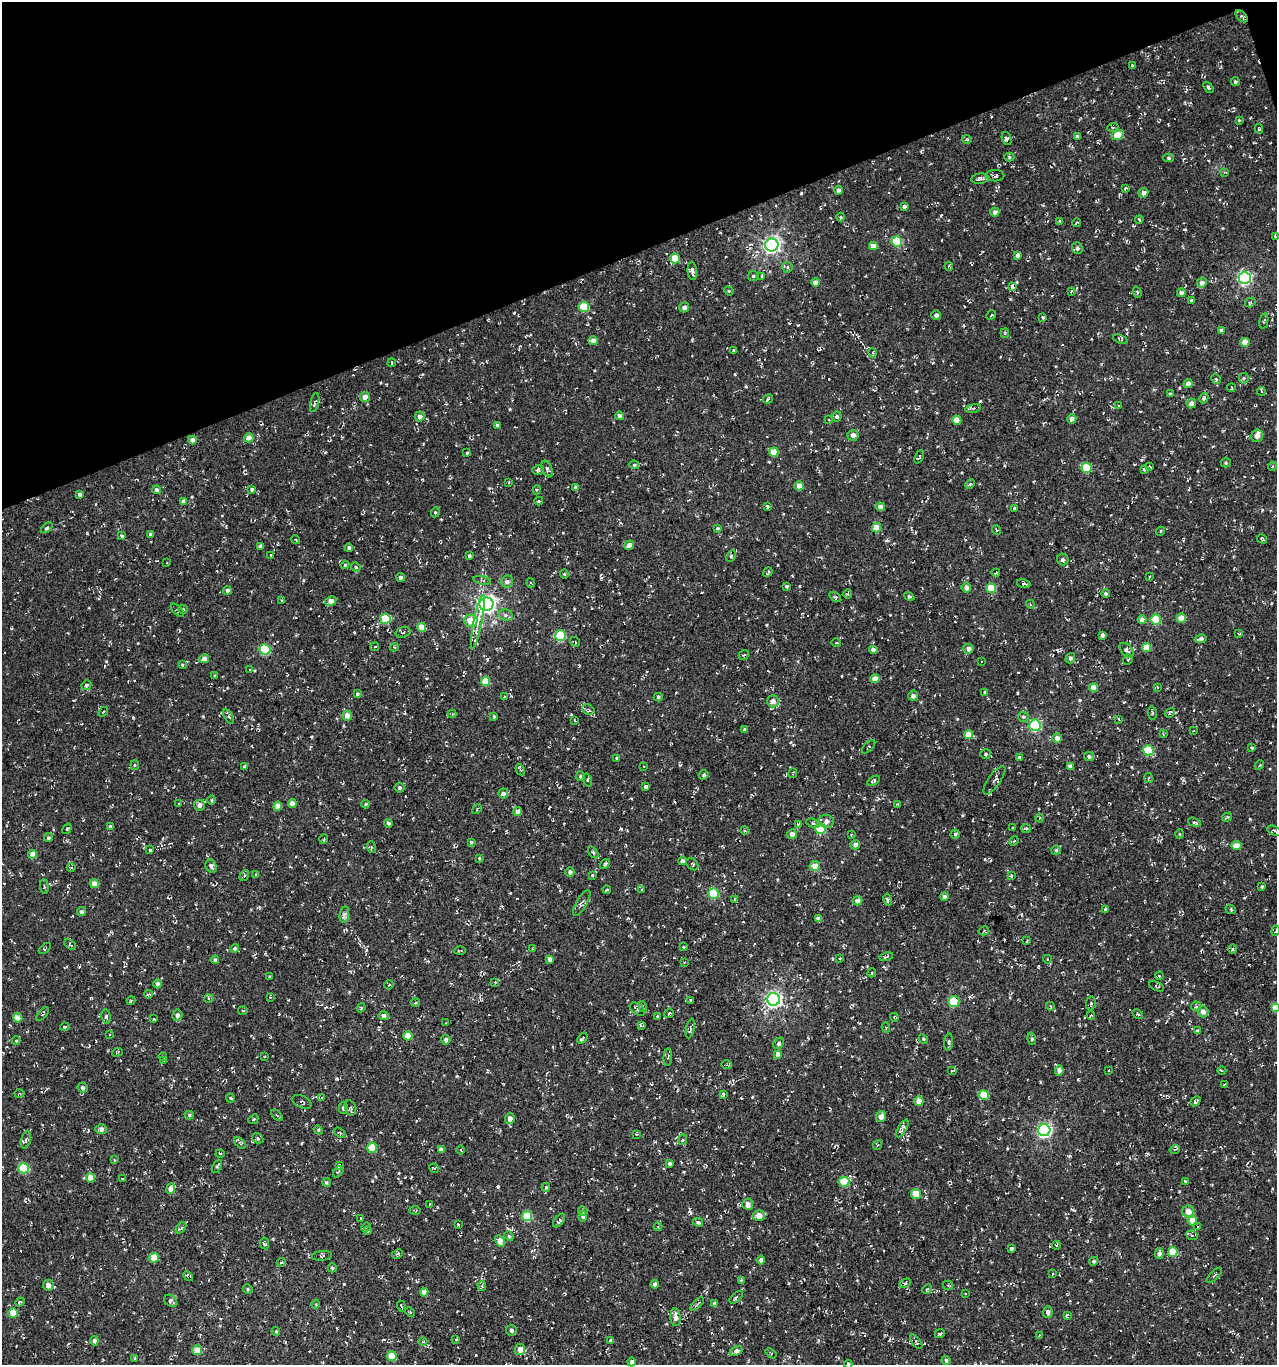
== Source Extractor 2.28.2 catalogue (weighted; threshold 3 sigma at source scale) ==
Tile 3 of 4 x 4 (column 3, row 1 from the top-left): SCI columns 2671-3945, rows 4090-5452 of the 5286 x 5452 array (HDU 1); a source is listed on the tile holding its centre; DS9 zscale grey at full resolution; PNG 1279 x 1367 px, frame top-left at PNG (2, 2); each listed source drawn as its Kron ellipse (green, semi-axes under 4 px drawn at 4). Shown black and unused: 19% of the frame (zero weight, under 3 of 4 exposures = <1% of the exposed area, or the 3 px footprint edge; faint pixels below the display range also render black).
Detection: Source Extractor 2.28.2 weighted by HDU 2 'WHT'; one run over the whole footprint, this tile lists its part. Background 0.00481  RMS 0.0052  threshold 0.0233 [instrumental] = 3 sigma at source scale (4.5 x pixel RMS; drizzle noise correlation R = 1.50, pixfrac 1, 0.0396/0.0396 arcsec/px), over >= 5 px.
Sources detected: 689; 46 cosmic-ray / hot-pixel residue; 1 long thin detection or spike segment (spike, bleed or trail) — neither listed nor drawn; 8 inside a brighter listed object's ellipse — not listed separately; of the other 634, all 500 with FLUX_AUTO >= 0.45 (the completeness limit of this list) listed and drawn (134 fainter detections not listed), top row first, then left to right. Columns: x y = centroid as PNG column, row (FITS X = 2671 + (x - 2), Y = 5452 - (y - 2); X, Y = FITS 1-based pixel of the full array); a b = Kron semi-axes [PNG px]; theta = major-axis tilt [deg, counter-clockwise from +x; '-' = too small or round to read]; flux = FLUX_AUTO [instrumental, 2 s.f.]
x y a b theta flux
1242 16 7 4 -44 0.91
1132 65 3 3 - 0.65
1235 82 4 4 - 0.98
1208 87 6 4 -53 0.91
1239 120 4 3 - 0.51
1113 127 5 3 - 0.55
1259 129 4 3 - 0.62
1118 135 6 4 33 9.8
1077 137 4 4 - 1.9
967 139 5 4 - 0.55
1007 139 7 5 -71 1.3
1009 157 5 4 - 0.76
1168 158 5 4 - 0.79
1225 172 4 4 - 0.54
995 176 9 5 0 1.2
980 179 9 5 7 1.6
1125 188 3 2 - 0.52
838 190 4 4 - 1.8
1143 193 5 4 - 2
904 206 4 3 - 1.3
995 212 4 4 - 2.1
841 217 4 4 - 0.53
1139 219 4 3 - 0.68
1060 221 4 4 - 0.67
1076 223 4 2 - 0.51
1275 236 4 3 - 0.76
897 241 5 5 - 24
772 245 6 6 - 160
873 246 4 4 - 4.7
1077 248 6 5 - 1.2
1018 255 4 4 - 2.2
675 258 5 5 - 13
949 266 4 4 - 0.48
787 267 5 5 - 1.1
692 271 9 4 -84 1.9
753 276 5 5 - 0.82
762 276 4 3 - 0.51
1245 278 6 6 - 97
815 282 4 4 - 2.4
1202 283 5 5 - 2.1
1013 287 3 3 - 5.4
729 291 5 4 - 0.5
1071 291 4 3 - 0.53
1137 292 5 4 - 0.66
1181 293 4 4 - 1.9
1191 301 3 3 - 1.1
1250 302 5 4 - 0.87
584 307 5 5 - 17
684 307 5 5 - 1.8
936 315 4 4 - 1.6
991 315 5 3 - 0.45
1043 317 3 3 - 0.57
1264 321 8 3 78 0.75
1221 330 4 3 - 0.87
1005 333 5 4 - 0.65
1120 339 8 4 -22 0.82
593 341 5 4 - 3
1245 342 4 4 - 5.6
734 350 4 2 - 0.66
873 353 5 3 - 0.47
392 363 4 2 - 0.54
1244 378 5 5 - 0.88
1216 379 5 3 - 0.53
1188 384 4 4 - 2.6
1231 388 4 2 - 0.46
1261 391 4 4 - 1.1
1170 394 4 3 - 0.76
365 397 5 5 - 3.7
1204 398 5 4 - 1
768 399 5 3 - 0.67
315 403 9 4 77 0.94
1191 403 5 4 - 2.6
1119 406 4 3 - 0.48
973 408 8 4 11 1.3
420 416 5 5 - 2.3
620 416 4 4 - 2.5
837 417 5 5 - 1.2
1072 419 4 4 - 2.3
829 420 4 3 - 0.47
957 420 4 4 - 7.6
497 425 3 3 - 0.9
853 435 5 5 - 2.3
1257 436 6 5 - 2.9
249 438 5 4 - 4.4
192 440 4 4 - 3.1
774 452 4 4 - 8.5
467 453 3 2 - 0.52
919 457 7 3 67 0.59
1226 463 5 4 - 0.69
634 465 5 4 - 0.62
1149 466 3 3 - 0.52
1272 466 5 3 - 0.58
1087 468 5 5 - 16
547 469 9 5 -67 1.2
1144 469 4 3 - 0.76
538 470 6 4 15 1.2
508 482 3 3 - 0.71
970 484 5 4 - 0.73
799 486 4 4 - 4.6
576 487 4 3 - 1.1
252 489 4 3 - 1
157 490 4 4 - 1.6
537 490 5 4 - 0.76
79 494 4 3 - 1.3
184 501 4 4 - 2.1
539 501 4 3 - 0.59
767 506 4 3 - 0.95
880 507 4 4 - 2.2
1014 508 3 3 - 0.68
435 512 5 4 - 0.75
47 528 7 3 39 0.93
718 528 4 3 - 0.6
877 528 5 4 - 6.5
996 530 5 3 - 0.46
1161 531 4 3 - 0.45
150 534 4 3 - 1.3
122 536 4 3 - 1.3
1262 539 5 3 - 0.86
296 540 4 3 - 0.46
629 545 5 4 - 3
261 546 4 4 - 1.6
349 548 4 4 - 1.3
270 555 3 2 - 0.47
469 556 4 3 - 0.86
731 556 6 4 62 0.86
1063 560 6 6 - 1.3
167 563 3 3 - 0.53
345 565 4 3 - 0.49
356 567 5 4 - 0.64
768 572 5 3 - 0.87
996 573 4 3 - 0.5
564 574 4 4 - 0.56
401 577 4 4 - 1.9
1149 577 4 3 - 0.53
482 580 9 4 -12 1.1
507 582 6 6 - 1.8
531 583 4 4 - 0.65
1024 584 7 4 -14 1
786 586 4 4 - 0.81
966 587 5 4 - 2.7
991 588 5 5 - 13
227 590 4 4 - 1.2
848 594 4 4 - 0.59
1106 594 4 4 - 1
909 596 5 4 - 0.81
835 597 6 3 -35 0.67
281 600 3 3 - 0.7
331 601 6 4 29 3.5
486 604 7 6 - 210
1030 604 4 3 - 0.49
183 609 5 4 - 0.56
177 610 8 4 -45 0.73
506 615 7 5 -15 1.3
1181 618 4 4 - 7
386 619 5 5 - 20
1142 620 4 4 - 2.9
1156 620 5 5 - 19
471 621 7 6 - 7.6
478 622 27 4 79 4.8
422 627 4 4 - 7.9
403 632 7 5 15 0.69
1239 634 3 3 - 0.51
1102 635 4 3 - 1.3
561 636 5 5 - 26
1201 639 6 4 13 1.8
575 642 5 3 - 0.62
836 642 5 3 - 0.51
375 647 4 4 - 0.65
394 647 4 4 - 0.55
1146 647 4 4 - 7.4
265 649 5 5 - 30
968 649 5 5 - 2.5
873 650 4 4 - 2.4
1126 650 9 5 -48 1.8
744 655 5 4 - 0.71
1070 658 5 5 - 1.4
204 659 5 4 - 3.2
1128 659 6 4 60 0.78
982 662 3 2 - 0.8
182 665 4 3 - 0.54
250 670 4 3 - 0.46
215 676 4 3 - 0.56
875 679 4 4 - 4.1
486 681 5 4 - 11
86 685 5 4 - 1.1
1157 687 3 3 - 0.5
1094 688 4 4 - 4.6
985 692 4 3 - 0.55
357 694 4 3 - 0.84
913 696 5 5 - 1.9
504 697 3 3 - 0.77
658 697 4 4 - 0.8
773 701 6 5 - 3.4
588 710 7 4 -32 1.1
103 712 6 3 46 0.53
1152 713 7 3 -81 0.6
1170 713 5 4 - 0.76
452 714 4 4 - 0.58
347 716 5 5 - 3.8
494 716 4 3 - 0.71
229 717 8 3 -60 0.85
1023 717 5 5 - 0.91
1119 719 3 3 - 0.54
575 720 4 2 - 0.45
1035 725 5 5 - 53
745 730 4 4 - 1.1
1194 731 3 2 - 0.64
1163 734 4 4 - 0.53
968 735 4 4 - 7
1057 738 4 4 - 2.6
869 747 8 4 46 0.77
1252 748 4 3 - 0.52
1148 750 5 5 - 26
986 754 5 4 - 0.81
1020 757 4 3 - 0.76
1089 757 5 4 - 1.2
617 758 3 3 - 0.55
135 765 5 4 - 0.58
1259 765 5 4 - 0.68
1070 766 4 4 - 2
245 767 4 4 - 1.3
644 767 3 2 - 0.64
520 770 6 4 -64 0.74
793 773 4 3 - 0.53
704 775 5 4 - 1.4
580 776 4 4 - 1.1
1149 778 5 3 - 0.51
587 780 6 4 -71 0.79
994 780 17 6 55 1.8
873 781 7 3 32 0.75
646 787 4 4 - 1.8
399 788 5 4 - 1.2
503 794 5 4 - 2.1
211 800 4 3 - 0.55
179 803 3 2 - 0.47
292 804 4 4 - 3
365 804 4 3 - 0.63
897 804 3 3 - 0.58
199 805 5 5 - 2.3
278 806 4 4 - 4.8
477 809 5 3 - 0.58
518 812 4 4 - 2.6
1227 817 5 3 - 0.68
1039 818 4 3 - 0.54
826 821 7 6 - 2.6
1194 822 7 4 -16 0.98
389 823 4 4 - 0.93
813 823 7 4 -21 0.92
798 824 4 4 - 0.47
110 826 4 4 - 0.98
1012 828 3 3 - 0.72
1026 828 5 4 - 0.58
67 829 6 3 55 0.51
820 829 5 5 - 24
745 831 5 3 - 0.57
1274 831 8 3 -27 0.78
792 834 5 4 - 2.8
955 834 4 4 - 0.95
1179 834 5 3 - 0.47
851 835 3 3 - 0.47
48 838 4 4 - 0.86
324 839 5 3 - 0.49
1014 841 5 4 - 0.6
471 842 3 3 - 0.69
855 845 5 4 - 2
1236 846 5 4 - 4.5
371 847 6 4 -72 0.65
150 850 4 3 - 0.5
1056 850 5 4 - 0.82
593 852 7 3 -53 0.64
33 854 4 4 - 4.1
479 858 3 3 - 0.58
682 861 4 4 - 1.9
605 864 5 3 - 1.1
692 864 7 5 -45 0.9
211 866 7 5 -63 2
815 866 5 5 - 6.4
71 868 4 3 - 0.52
570 872 5 4 - 1.7
244 875 6 4 57 0.88
256 875 4 3 - 0.57
592 875 4 3 - 0.53
1011 875 3 3 - 0.47
94 884 4 4 - 3.9
1262 886 3 3 - 0.53
44 887 7 3 -85 0.66
607 890 4 3 - 0.54
642 890 3 2 - 0.47
714 894 5 5 - 23
944 897 4 4 - 1.7
734 900 3 3 - 0.77
887 900 6 4 -79 1
858 901 5 4 - 2.6
582 903 14 5 59 1.6
1105 910 4 3 - 1
1231 910 5 3 - 0.51
81 912 4 4 - 1.2
344 914 8 4 80 1.4
818 919 4 4 - 3
984 931 5 4 - 0.59
1276 931 5 2 - 0.5
1027 941 3 2 - 0.5
70 944 6 4 -40 0.72
683 947 3 3 - 0.53
532 948 3 3 - 0.5
45 949 7 3 39 0.49
235 949 4 4 - 1.3
1233 949 4 3 - 0.6
460 951 6 2 3 0.48
886 957 7 3 13 0.72
550 959 4 4 - 2.5
840 959 3 2 - 0.58
1047 959 4 3 - 0.53
215 960 4 4 - 0.84
684 962 3 2 - 0.45
872 973 4 3 - 0.65
269 976 4 3 - 0.47
1159 976 4 3 - 0.7
495 982 4 3 - 0.47
157 984 4 4 - 1.4
389 985 5 3 - 0.57
1157 986 8 3 -24 0.59
148 994 4 3 - 0.87
270 997 3 3 - 0.57
209 999 4 4 - 0.61
774 999 6 6 - 160
131 1000 4 3 - 0.45
691 1000 3 3 - 0.47
954 1001 5 5 - 15
415 1003 4 3 - 0.47
1091 1003 7 5 80 0.82
643 1006 5 4 - 0.77
1050 1006 4 3 - 0.59
1196 1006 5 5 - 0.86
361 1008 4 4 - 0.57
1276 1008 4 4 - 7
637 1009 8 5 -37 1.3
243 1011 5 2 - 0.47
1203 1012 5 5 - 2.7
669 1013 5 3 - 0.57
43 1014 8 3 48 0.6
1138 1014 6 3 -28 0.66
177 1015 5 5 - 1.7
1091 1015 4 3 - 0.57
383 1016 5 4 - 2.1
657 1016 3 3 - 0.51
106 1017 7 4 -84 1.2
894 1017 4 3 - 0.49
18 1018 4 4 - 6.2
153 1019 3 3 - 0.55
446 1023 3 2 - 0.51
641 1026 4 3 - 0.96
65 1027 4 4 - 0.96
690 1028 10 3 78 1.1
886 1028 5 4 - 0.54
1197 1031 4 4 - 0.81
109 1034 3 2 - 0.53
408 1036 4 4 - 6.5
582 1038 6 3 54 1.4
923 1039 5 4 - 0.64
1032 1039 6 4 -74 1.1
446 1040 5 4 - 1.7
16 1041 4 4 - 0.54
949 1042 8 4 85 0.94
779 1043 6 4 48 1.2
117 1052 5 3 - 0.54
778 1054 4 4 - 2.7
264 1056 3 2 - 0.62
163 1057 4 3 - 0.54
668 1057 9 2 85 0.68
164 1061 3 3 - 0.68
727 1065 5 3 - 0.54
1108 1070 3 2 - 0.49
952 1071 5 3 - 0.48
1059 1071 5 4 - 3.1
1222 1071 4 3 - 0.58
1225 1085 3 2 - 0.58
82 1088 5 5 - 1.1
20 1094 5 2 - 0.48
723 1094 3 3 - 5.3
984 1095 5 4 - 14
230 1098 4 4 - 0.56
321 1098 4 3 - 0.56
919 1101 5 4 - 4.2
1195 1101 5 4 - 1.1
302 1102 10 5 -24 0.96
343 1108 6 4 -90 1.2
351 1108 8 5 -75 1
189 1115 4 4 - 0.76
277 1115 7 2 -44 0.53
881 1117 5 5 - 3.2
510 1118 5 5 - 2.9
253 1119 5 3 - 0.59
902 1128 10 4 60 1.6
101 1129 6 5 - 2.1
318 1130 5 4 - 0.62
1044 1130 6 6 - 110
339 1133 6 4 -35 0.68
636 1134 3 2 - 0.7
258 1138 6 5 - 1.2
26 1140 9 5 75 1.1
683 1140 5 4 - 0.85
240 1143 7 4 -44 0.7
877 1145 5 3 - 0.55
372 1148 5 4 - 8.8
441 1149 4 3 - 1.7
1175 1149 5 3 - 0.58
461 1150 4 3 - 0.45
220 1153 4 3 - 0.5
114 1160 4 2 - 0.46
669 1163 3 3 - 0.96
339 1165 4 3 - 0.8
217 1166 7 3 65 0.67
24 1168 5 5 - 26
434 1168 5 3 - 0.47
338 1172 6 3 52 0.66
90 1178 4 4 - 6.4
122 1179 3 2 - 0.68
1185 1181 3 3 - 0.54
326 1182 4 4 - 0.93
844 1182 5 5 - 19
546 1187 4 4 - 0.64
171 1189 5 4 - 4.6
916 1194 5 5 - 8.1
430 1204 3 2 - 0.47
748 1204 6 5 - 3.3
415 1210 6 2 -13 0.45
583 1211 5 4 - 0.79
1188 1212 6 6 - 5.2
759 1215 6 5 - 4.4
527 1216 5 5 - 17
583 1216 5 4 - 1.2
361 1218 3 3 - 0.46
1192 1220 5 4 - 5.3
559 1221 8 4 50 1.1
698 1222 5 4 - 1
458 1224 4 2 - 0.63
366 1227 5 4 - 0.62
658 1227 4 4 - 0.49
1198 1227 3 3 - 0.53
181 1228 6 3 50 1
367 1231 4 3 - 0.52
1192 1235 6 4 -24 1.1
509 1236 5 4 - 0.61
500 1241 6 4 -63 5.1
264 1243 6 4 -80 1.1
1056 1245 4 4 - 0.46
1011 1248 3 3 - 1.4
1173 1252 5 4 - 11
397 1254 6 4 27 0.85
1159 1254 5 4 - 2.5
322 1256 10 5 7 0.91
154 1258 5 4 - 7.9
761 1260 4 4 - 1.5
1094 1261 4 4 - 1
281 1262 4 3 - 0.53
332 1268 4 4 - 0.87
1052 1274 2 2 - 0.49
1214 1275 10 2 45 0.68
188 1276 5 4 - 1.4
741 1280 4 4 - 0.57
905 1283 6 4 29 0.78
655 1284 4 4 - 2
48 1285 5 5 - 3.1
948 1285 5 5 - 0.64
482 1286 5 4 - 0.67
248 1289 5 4 - 0.66
927 1289 5 3 - 0.56
424 1292 4 4 - 3.7
965 1294 3 2 - 0.59
736 1297 8 3 44 0.58
171 1301 7 5 -39 1.5
20 1302 5 4 - 0.56
316 1304 4 3 - 0.46
697 1304 8 3 44 0.79
715 1304 4 3 - 1.8
401 1306 5 2 - 0.54
410 1312 5 3 - 0.57
1048 1312 5 5 - 2
13 1313 5 4 - 7.6
1067 1315 4 2 - 0.7
675 1317 9 5 -85 2.9
511 1330 5 5 - 1.8
276 1331 5 4 - 0.63
940 1334 5 3 - 0.79
1039 1335 3 2 - 0.45
456 1340 3 3 - 0.53
611 1340 4 3 - 0.66
94 1341 4 4 - 1.9
423 1342 4 3 - 0.5
916 1342 8 3 -53 0.85
197 1350 5 5 - 6.7
520 1350 5 5 - 4.9
736 1351 7 4 26 2.7
771 1353 6 3 -38 0.58
392 1356 5 5 - 10
135 1358 4 3 - 0.71
946 1360 4 4 - 1.2
631 1362 4 4 - 1.5
848 1364 4 4 - 1.1
Overlapping masked pixels (flux is a lower limit): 7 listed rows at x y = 1242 16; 692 271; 973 408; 1070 658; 954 1001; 759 1215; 188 1276
Isophote crosses this tile's border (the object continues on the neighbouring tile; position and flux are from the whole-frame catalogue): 4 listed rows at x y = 1275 236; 1276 931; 1276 1008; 848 1364